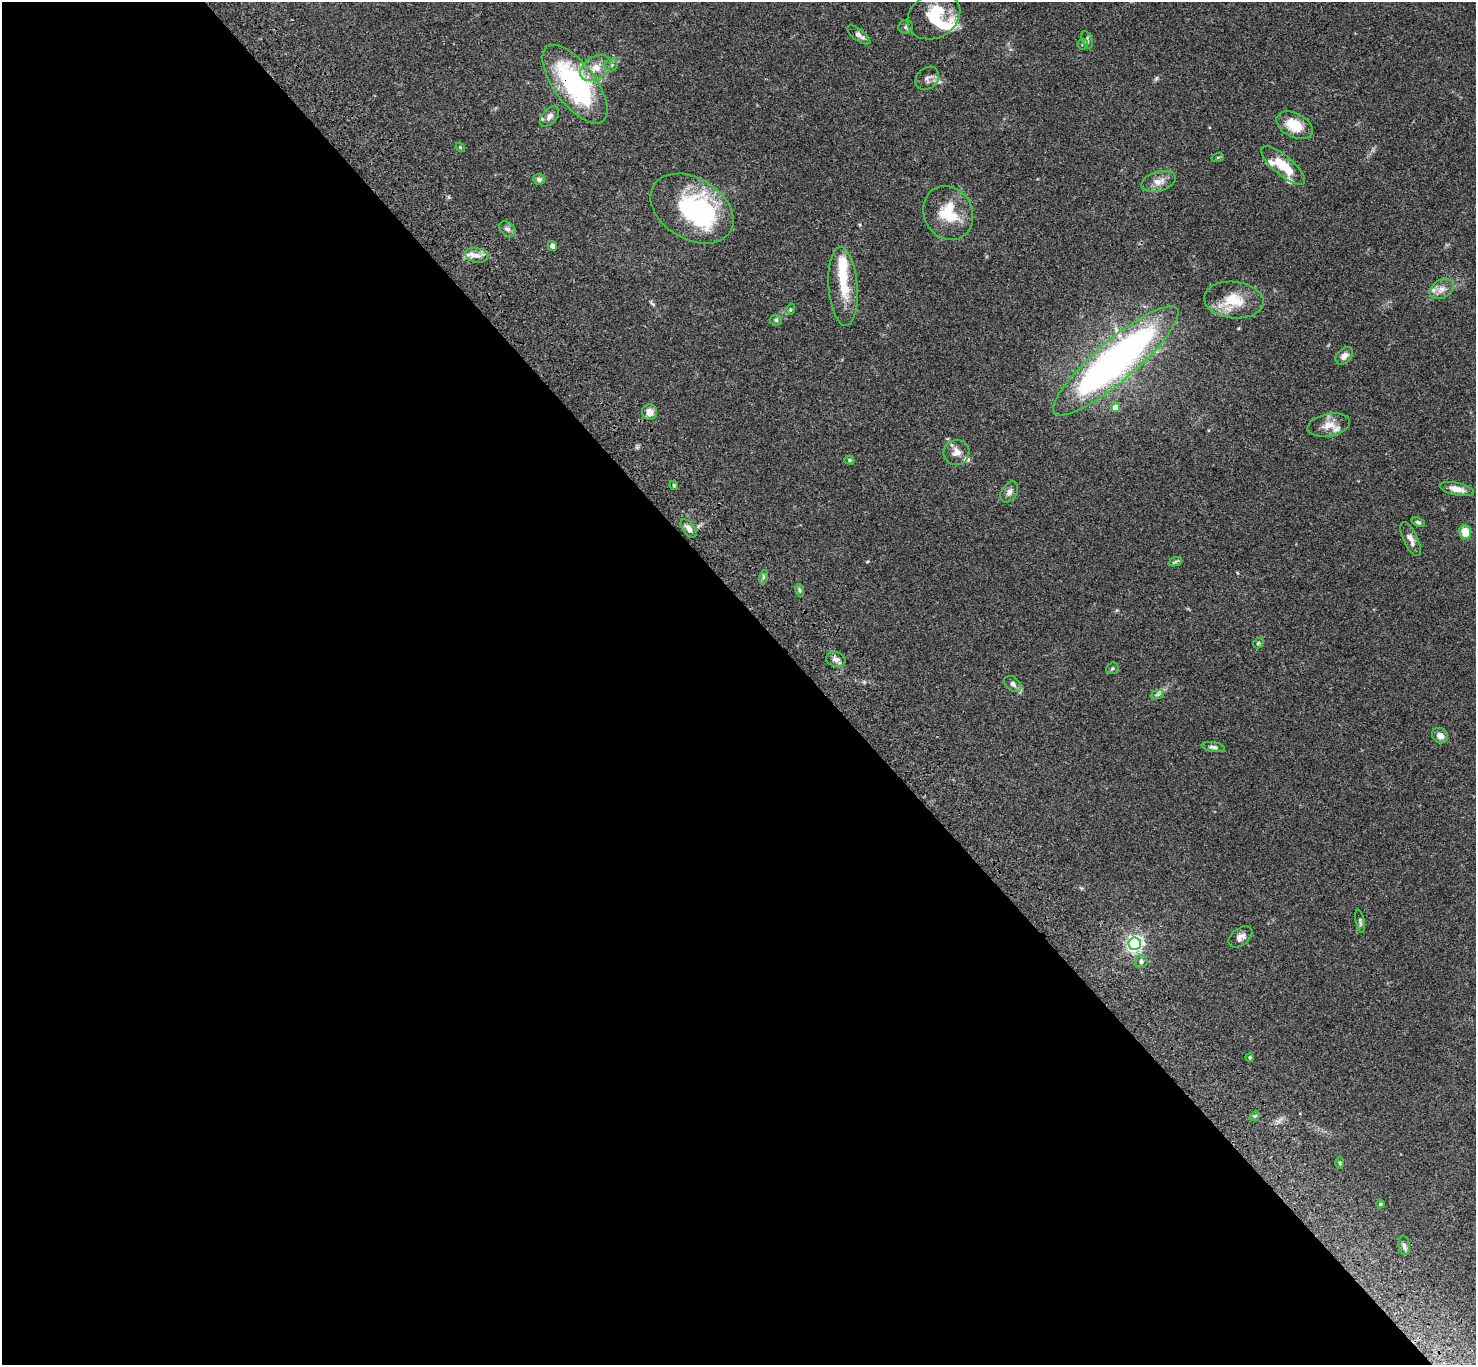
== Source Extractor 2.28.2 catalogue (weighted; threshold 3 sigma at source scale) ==
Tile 9 of 4 x 4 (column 1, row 3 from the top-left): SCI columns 104-1577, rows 1744-3106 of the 6099 x 6072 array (HDU 1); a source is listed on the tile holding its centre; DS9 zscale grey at full resolution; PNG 1478 x 1367 px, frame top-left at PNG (2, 2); each listed source drawn as its Kron ellipse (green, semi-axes under 4 px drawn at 4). Shown black and unused: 55% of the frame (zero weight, under 3 of 4 exposures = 6% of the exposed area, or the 3 px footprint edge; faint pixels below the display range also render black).
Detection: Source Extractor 2.28.2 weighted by HDU 2 'WHT'; one run over the whole footprint, this tile lists its part. Background 0.0586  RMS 0.0052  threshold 0.0236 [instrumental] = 3 sigma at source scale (4.5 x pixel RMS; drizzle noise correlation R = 1.50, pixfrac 1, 0.05/0.05 arcsec/px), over >= 5 px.
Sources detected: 69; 3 inside a brighter object's white glare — neither listed nor drawn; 7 inside a brighter listed object's ellipse — not listed separately; the other 59 listed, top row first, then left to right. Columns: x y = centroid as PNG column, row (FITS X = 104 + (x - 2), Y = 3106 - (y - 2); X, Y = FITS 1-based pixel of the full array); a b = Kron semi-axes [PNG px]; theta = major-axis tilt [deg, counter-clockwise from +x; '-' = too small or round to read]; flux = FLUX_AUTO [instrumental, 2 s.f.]
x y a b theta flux
934 16 28 22 30 20
906 27 7 7 - 1.1
859 35 14 6 -37 2.3
1087 40 9 5 -75 1.2
1083 44 5 5 - 0.75
611 65 6 6 - 1.2
595 68 17 11 33 7
927 78 13 10 41 2.6
575 84 47 20 -53 72
549 116 12 7 48 2.6
1295 125 19 12 -28 12
460 147 5 4 - 0.48
1218 157 6 4 19 0.54
1283 165 27 10 -40 12
539 179 6 5 - 1.5
1158 181 18 10 16 4.5
692 209 45 30 -31 58
948 213 28 24 -61 16
508 229 9 6 -42 1.6
552 246 5 4 - 2.1
477 255 12 7 -13 3.2
843 286 39 14 -86 14
1441 289 13 9 32 3.3
1234 300 30 18 -6 15
790 309 6 4 70 0.62
776 320 6 5 - 1
1344 356 10 7 45 2.6
1116 361 80 20 41 220
1115 407 5 4 - 5.8
650 412 8 7 - 3.8
1329 425 21 11 11 6.2
957 452 13 12 - 3.8
849 460 5 4 - 0.79
674 485 4 4 - 0.6
1457 489 17 6 -12 4.1
1009 492 11 7 57 2
1418 522 7 4 -22 0.84
689 528 10 6 -51 2.3
1465 532 7 6 - 9.2
1411 539 18 7 -65 3.1
1175 562 7 4 20 0.85
763 577 7 4 72 0.95
799 590 6 4 -71 0.78
1258 643 6 4 44 0.61
836 659 10 7 -13 2.3
1112 668 6 6 - 0.98
1013 684 10 6 -40 2.1
1157 695 7 4 19 0.97
1440 735 8 7 - 3.3
1213 747 12 5 -9 1.2
1360 921 12 3 -79 0.98
1240 937 13 8 37 2.7
1135 944 6 6 - 130
1141 961 6 6 - 1.7
1250 1057 4 4 - 0.61
1255 1116 5 4 - 0.67
1340 1163 6 3 -89 0.51
1380 1204 4 3 - 0.65
1404 1246 9 5 -81 1.4
Overlapping masked pixels (flux is a lower limit): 1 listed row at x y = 575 84